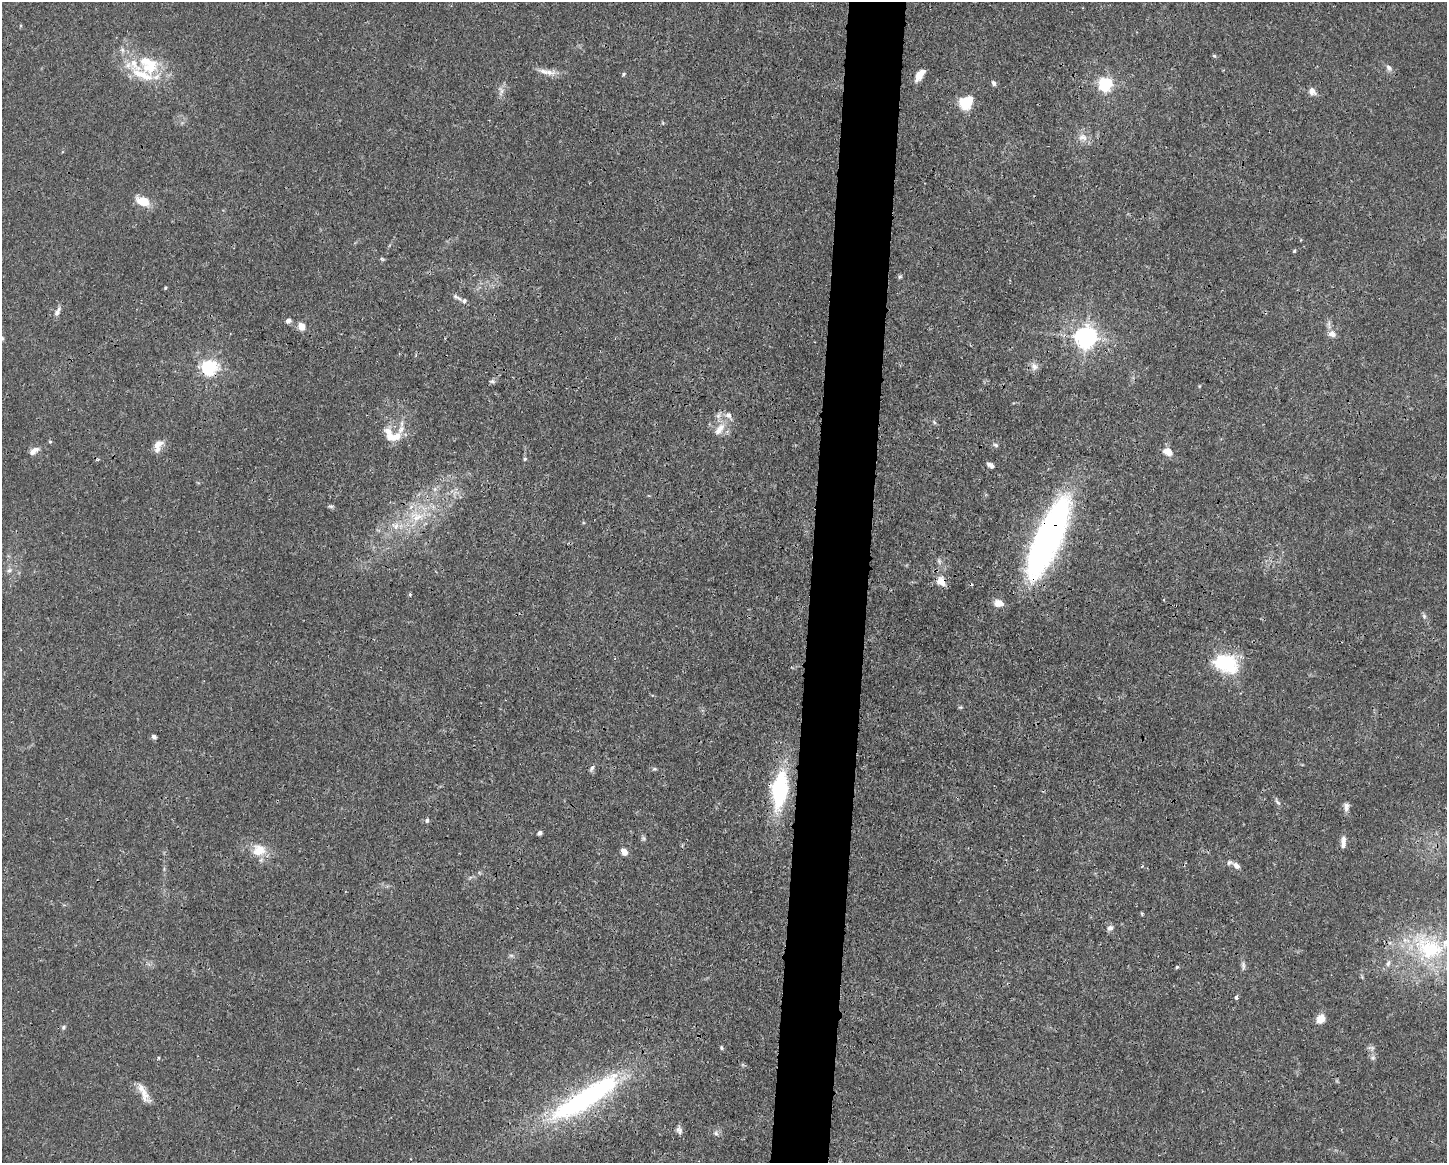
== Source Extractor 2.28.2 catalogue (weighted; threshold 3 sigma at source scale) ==
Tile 5 of 3 x 4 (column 2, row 2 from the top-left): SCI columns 1554-2998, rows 2330-3490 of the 4663 x 4660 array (HDU 1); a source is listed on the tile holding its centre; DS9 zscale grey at full resolution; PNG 1449 x 1165 px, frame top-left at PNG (2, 2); no overlay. Shown black and unused: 4% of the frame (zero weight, under 3 of 4 exposures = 1% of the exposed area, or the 3 px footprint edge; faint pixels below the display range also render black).
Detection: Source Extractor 2.28.2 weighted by HDU 2 'WHT'; one run over the whole footprint, this tile lists its part. Background 0.0155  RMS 0.0022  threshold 0.01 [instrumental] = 3 sigma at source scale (4.5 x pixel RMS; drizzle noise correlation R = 1.50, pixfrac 1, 0.05/0.05 arcsec/px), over >= 5 px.
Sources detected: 92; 2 inside a brighter object's white glare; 1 cosmic-ray / hot-pixel residue — not listed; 10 inside a brighter listed object's ellipse — not listed separately; the other 79 listed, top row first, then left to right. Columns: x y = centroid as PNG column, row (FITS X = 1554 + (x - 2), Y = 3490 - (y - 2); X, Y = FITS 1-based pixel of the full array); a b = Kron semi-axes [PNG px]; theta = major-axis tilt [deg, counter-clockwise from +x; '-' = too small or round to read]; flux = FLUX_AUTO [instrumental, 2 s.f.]
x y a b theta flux
1214 56 6 5 - 0.29
1389 68 9 7 -51 0.85
544 71 17 7 -19 1.8
623 74 6 4 44 0.32
142 75 48 16 -26 8.7
920 75 14 7 54 2.4
994 83 7 5 -65 0.59
1106 84 6 6 - 50
1312 91 11 8 -50 1.2
501 92 13 5 71 1
966 102 9 8 - 11
1082 137 14 11 -23 1.9
142 201 16 9 -24 3.8
1294 251 5 4 - 0.26
382 259 6 4 -19 0.32
900 277 6 5 - 0.35
165 288 4 3 - 0.24
456 297 15 5 -32 0.75
57 312 12 6 62 1.1
288 321 6 6 - 0.79
301 326 7 6 - 2.4
1332 334 9 8 - 1.4
1086 337 8 7 - 160
209 367 6 6 - 65
1034 367 12 10 -60 1.3
492 381 8 5 -3 0.52
718 415 9 7 47 0.91
934 422 7 4 -46 0.36
401 429 24 8 80 2.3
719 429 20 10 52 2.7
391 437 16 10 -25 2.6
50 441 5 4 - 0.28
996 445 7 5 -27 0.47
158 446 18 9 66 1.9
34 451 13 7 33 1.4
1168 452 10 7 -27 2.6
525 459 5 4 - 0.29
990 465 7 4 -35 1
331 506 7 5 -1 0.41
417 516 25 14 -8 6.3
395 526 13 8 -37 1.8
1049 536 76 21 67 98
939 561 9 5 -76 0.6
9 570 7 6 - 0.66
941 581 15 12 -62 2.4
410 594 4 4 - 0.3
998 603 11 8 -9 2.2
1424 616 7 6 - 0.52
1225 663 31 21 -23 13
960 707 6 4 -17 0.3
154 737 6 5 - 0.6
592 768 9 4 54 0.53
654 769 6 4 10 0.34
779 790 36 15 83 24
1277 802 11 5 -55 0.62
1346 807 12 7 -89 1
427 820 6 5 - 0.42
539 833 5 4 - 0.7
643 838 7 4 0 0.37
1343 841 13 7 87 1.2
259 850 19 15 6 4.3
624 852 7 6 - 2.1
1236 866 10 6 -37 1.1
1142 914 5 5 - 0.25
1110 928 9 7 37 0.86
1429 948 54 38 -34 26
511 955 7 4 -1 0.41
1388 963 10 6 67 0.89
1243 965 14 5 -85 0.76
1177 967 4 4 - 0.28
1236 998 4 3 - 0.86
1320 1019 11 9 45 2.2
63 1027 7 5 70 0.38
721 1048 6 4 -55 0.39
1373 1058 8 6 45 0.6
143 1093 29 8 -63 2.7
583 1099 95 23 32 45
679 1130 11 7 -75 0.92
716 1133 8 6 -88 0.62
Overlapping masked pixels (flux is a lower limit): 5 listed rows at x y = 209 367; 1049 536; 941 581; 779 790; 583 1099
Isophote crosses this tile's border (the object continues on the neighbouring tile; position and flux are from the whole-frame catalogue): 1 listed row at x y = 1429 948